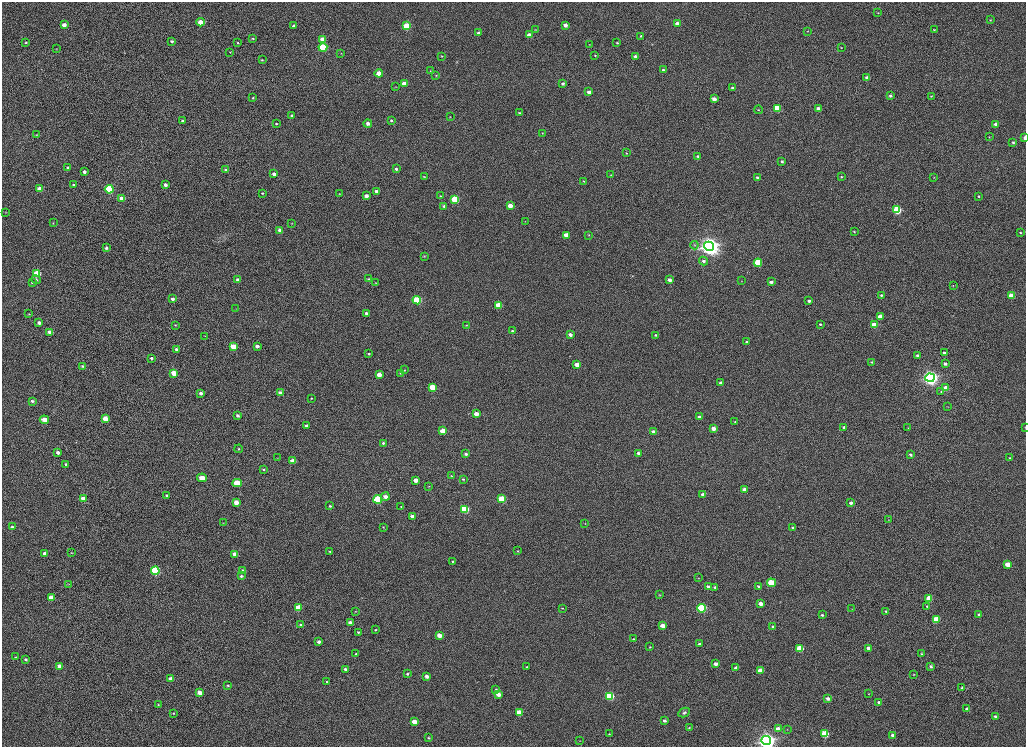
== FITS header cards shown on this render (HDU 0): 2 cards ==
NAXIS1  =                 2048
NAXIS2  =                 1489

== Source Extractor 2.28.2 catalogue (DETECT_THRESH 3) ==
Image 2048 x 1489 px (HDU 0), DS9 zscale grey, zoomed out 1/2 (1 PNG px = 2 x 2 image px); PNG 1028 x 749 px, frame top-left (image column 1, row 1489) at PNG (2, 2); each listed source drawn as its Kron ellipse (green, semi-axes under 4 px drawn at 4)
Background 1020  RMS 3.7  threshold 11.2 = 3 sigma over >= 5 px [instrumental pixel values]
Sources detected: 294; all 294 listed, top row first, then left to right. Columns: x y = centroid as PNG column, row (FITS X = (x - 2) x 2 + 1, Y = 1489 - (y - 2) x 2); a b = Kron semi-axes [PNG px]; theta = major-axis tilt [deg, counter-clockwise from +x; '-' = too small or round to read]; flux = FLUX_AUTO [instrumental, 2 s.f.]
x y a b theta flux
878 13 3 2 - 430
990 20 3 2 - 420
201 22 4 3 - 12000
677 24 4 3 - 6900
64 25 3 3 - 5300
565 25 3 3 - 4200
294 26 3 3 - 2800
406 26 4 3 - 34000
535 30 3 2 - 370
934 30 2 2 - 530
807 31 2 2 - 310
479 33 3 3 - 2500
529 35 3 3 - 7100
641 36 3 2 - 980
253 38 4 3 - 800
323 39 4 3 - 8700
172 41 4 3 - 1200
26 42 3 3 - 760
238 43 3 3 - 670
617 43 4 3 - 870
589 44 3 2 - 370
323 47 4 3 - 42000
841 48 3 2 - 390
56 49 2 2 - 270
230 52 3 2 - 510
341 53 4 3 - 540
595 55 3 3 - 590
442 56 3 3 - 570
636 56 4 3 - 2000
262 60 3 3 - 640
663 70 3 3 - 1400
430 71 3 2 - 340
379 73 4 3 - 14000
436 75 3 2 - 450
867 77 4 3 - 1900
404 84 4 3 - 7500
563 84 4 3 - 1300
396 87 3 2 - 400
733 88 3 3 - 1700
589 92 3 3 - 4000
890 96 3 3 - 1400
931 96 3 2 - 530
253 98 3 3 - 680
714 99 4 3 - 5300
777 108 4 3 - 27000
818 108 4 3 - 3800
758 110 4 3 - 680
519 113 3 2 - 870
292 116 3 3 - 1300
450 117 2 2 - 310
182 121 3 3 - 1200
391 121 3 3 - 1200
368 123 4 3 - 2700
276 124 3 3 - 900
996 124 3 3 - 2300
542 133 3 2 - 430
36 135 3 3 - 500
989 137 3 2 - 390
1025 138 4 2 - 5100
1013 142 3 3 - 1200
626 153 3 2 - 470
698 156 3 3 - 1300
782 161 3 3 - 1400
68 168 3 3 - 1900
396 169 3 3 - 1600
226 170 3 3 - 1600
84 172 4 3 - 3000
274 174 3 3 - 3300
611 175 3 2 - 340
424 177 3 2 - 600
841 177 3 3 - 710
934 177 3 2 - 260
757 178 3 3 - 1700
584 181 3 3 - 500
74 185 3 3 - 1700
165 185 3 3 - 2100
40 189 4 3 - 11000
109 189 4 4 - 72000
377 192 3 3 - 3900
262 193 3 3 - 700
339 194 3 2 - 400
366 196 3 3 - 4100
440 196 3 3 - 790
978 196 3 2 - 620
122 199 4 3 - 8900
455 199 4 3 - 39000
444 206 3 3 - 1100
510 206 4 3 - 7400
897 210 4 3 - 56000
5 212 3 2 - 320
525 221 3 2 - 240
53 223 3 2 - 420
291 223 3 2 - 350
280 230 3 3 - 3400
854 232 3 2 - 600
1020 232 3 2 - 660
566 235 3 3 - 9800
588 235 3 2 - 380
694 245 4 4 - 970
709 246 5 4 - 920000
106 248 3 3 - 1400
424 256 3 3 - 530
703 261 4 4 - 2100
758 263 4 3 - 36000
37 274 4 3 - 37000
369 279 3 3 - 820
36 280 5 4 - 1500
238 280 3 3 - 3500
669 280 3 3 - 3600
741 281 2 2 - 260
771 282 3 3 - 2400
32 283 3 3 - 710
376 283 3 2 - 360
953 286 3 2 - 370
881 295 3 3 - 920
1011 296 4 3 - 12000
172 299 4 3 - 2900
417 300 4 3 - 44000
809 301 3 3 - 2000
499 305 4 3 - 16000
236 309 3 2 - 230
366 313 3 3 - 1700
29 314 3 3 - 590
880 317 4 3 - 8800
39 323 3 3 - 2900
820 324 3 2 - 790
175 325 2 2 - 430
466 325 3 2 - 410
874 325 4 3 - 17000
512 331 3 2 - 980
50 332 3 3 - 7800
570 335 3 3 - 3300
656 335 3 2 - 830
205 336 3 2 - 330
746 342 4 3 - 1300
257 346 3 3 - 3500
233 347 4 3 - 21000
176 349 3 2 - 1400
944 353 3 3 - 1500
369 354 3 3 - 730
917 355 4 3 - 1700
151 358 3 3 - 1400
871 362 3 3 - 700
945 364 3 3 - 2500
577 365 3 3 - 8500
82 366 4 3 - 910
404 370 3 2 - 420
174 373 4 3 - 15000
400 373 3 3 - 550
379 375 3 3 - 7100
930 378 4 4 - 460000
720 383 3 3 - 1400
432 387 4 3 - 17000
946 388 4 3 - 7700
941 392 4 4 - 810
201 393 3 3 - 2500
280 393 4 3 - 3200
311 398 3 2 - 470
32 401 4 3 - 1300
947 406 3 2 - 330
476 414 4 3 - 6600
238 415 3 3 - 2000
699 417 4 3 - 1500
105 419 4 3 - 12000
44 420 4 3 - 10000
735 421 4 3 - 690
306 426 3 3 - 1700
844 427 4 3 - 2000
1025 427 3 2 - 290
713 428 4 3 - 5000
908 428 3 2 - 440
443 431 4 3 - 12000
653 431 3 3 - 2400
383 443 4 3 - 1000
239 449 4 3 - 820
58 452 3 3 - 3900
638 453 4 3 - 2100
466 454 3 3 - 1400
910 455 4 3 - 1600
277 458 3 2 - 370
1010 458 4 3 - 610
293 461 4 3 - 9800
66 464 3 3 - 1200
263 469 3 3 - 1000
451 476 4 3 - 680
202 478 5 3 - 12000
463 479 4 3 - 1100
416 480 4 3 - 5600
237 483 5 3 - 22000
429 486 3 3 - 420
744 489 4 3 - 3500
703 494 4 3 - 3800
167 495 4 3 - 1700
385 497 4 3 - 5600
83 499 4 3 - 12000
378 499 4 3 - 61000
502 499 4 3 - 27000
236 502 4 3 - 9800
851 503 3 3 - 2500
330 506 3 2 - 1000
401 507 4 3 - 480
465 509 4 3 - 55000
412 516 4 3 - 3400
889 520 3 2 - 320
223 523 3 2 - 350
585 523 3 2 - 400
12 527 3 3 - 2000
383 527 3 3 - 530
793 527 4 3 - 1300
330 551 3 2 - 730
517 551 3 3 - 630
44 553 3 3 - 3100
71 553 3 2 - 410
235 554 3 3 - 7800
453 561 3 3 - 660
1008 564 3 3 - 11000
155 571 4 4 - 88000
243 571 3 3 - 3300
241 576 4 4 - 1100
699 578 3 2 - 310
771 583 4 3 - 31000
69 584 4 2 - 380
759 586 4 3 - 1700
708 587 4 3 - 3600
715 587 3 3 - 1200
659 595 4 2 - 380
51 598 4 3 - 12000
929 598 4 3 - 12000
761 604 3 3 - 4900
927 606 4 3 - 980
298 608 4 3 - 15000
562 608 3 2 - 470
702 608 4 4 - 86000
852 609 3 2 - 310
355 611 3 2 - 410
886 611 3 3 - 1000
979 614 3 3 - 1500
822 615 3 2 - 1000
936 619 4 3 - 19000
350 622 3 3 - 3800
301 625 3 3 - 1800
663 626 4 3 - 9100
773 627 3 3 - 1100
375 630 3 2 - 680
358 632 3 3 - 760
439 635 4 3 - 8300
634 639 3 2 - 780
319 642 3 3 - 3000
699 644 4 3 - 1700
650 647 3 2 - 490
800 648 4 3 - 24000
869 648 3 3 - 4100
356 654 2 2 - 510
922 654 3 3 - 740
15 657 3 2 - 800
26 659 4 3 - 1600
715 664 3 3 - 4400
60 666 3 3 - 6500
931 666 3 3 - 1500
527 667 2 2 - 550
736 668 3 3 - 2600
346 669 3 3 - 2500
760 671 4 3 - 11000
407 674 3 3 - 870
914 674 3 2 - 470
427 676 3 3 - 3500
171 679 3 3 - 6800
327 682 3 2 - 710
228 685 3 2 - 920
962 688 3 3 - 1300
496 690 3 3 - 780
200 693 3 3 - 7000
498 694 3 3 - 5900
868 694 2 2 - 300
610 696 4 3 - 63000
828 698 3 3 - 3300
879 702 3 3 - 1400
158 705 3 3 - 580
967 709 3 3 - 2900
519 712 4 3 - 14000
684 712 6 4 28 1500
173 713 2 2 - 650
995 716 3 2 - 1500
664 720 3 3 - 1700
414 722 4 3 - 10000
689 728 2 2 - 420
778 729 3 3 - 7900
787 729 2 2 - 300
609 734 3 2 - 460
825 734 4 3 - 33000
893 735 3 3 - 2400
429 738 3 2 - 640
579 741 3 2 - 300
766 741 5 4 - 690000
At the frame edge (FLAGS 8, measured only in part): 3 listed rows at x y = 1025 138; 1025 427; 766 741

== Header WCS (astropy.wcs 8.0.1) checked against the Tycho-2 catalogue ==
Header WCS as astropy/WCSLIB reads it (CRVAL/CRPIX/CD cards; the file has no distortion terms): RA---TAN/DEC--TAN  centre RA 23:45:38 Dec +46:08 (356.41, +46.13 deg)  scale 0.396 arcsec/px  FOV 13.5' x 9.8'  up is +165 deg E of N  parity normal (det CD < 0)
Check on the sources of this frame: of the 60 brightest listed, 4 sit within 1.5 arcsec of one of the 6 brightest Tycho-2 stars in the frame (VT <= 12.55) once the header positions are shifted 0.98 arcsec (0.55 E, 0.81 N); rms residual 0.28 arcsec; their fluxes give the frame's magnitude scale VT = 25.92 - 2.5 log10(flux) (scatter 0.14 mag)
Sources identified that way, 4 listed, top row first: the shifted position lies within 1.5 arcsec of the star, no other Tycho-2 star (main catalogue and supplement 1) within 3.0 arcsec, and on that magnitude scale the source's flux lands within +1.5 / -3 mag of the star's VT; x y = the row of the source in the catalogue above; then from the Tycho-2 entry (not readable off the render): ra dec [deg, ICRS J2000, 3 dp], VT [Tycho-2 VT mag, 2 dp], TYC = Tycho-2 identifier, HIP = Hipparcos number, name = IAU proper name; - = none
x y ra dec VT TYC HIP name
709 246 356.481 +46.110 11.14 3638-232-1 - -
417 300 356.387 +46.104 12.55 3638-1217-1 - -
930 378 356.538 +46.151 11.91 3638-1984-1 - -
766 741 356.457 +46.218 11.20 3638-1932-1 - -